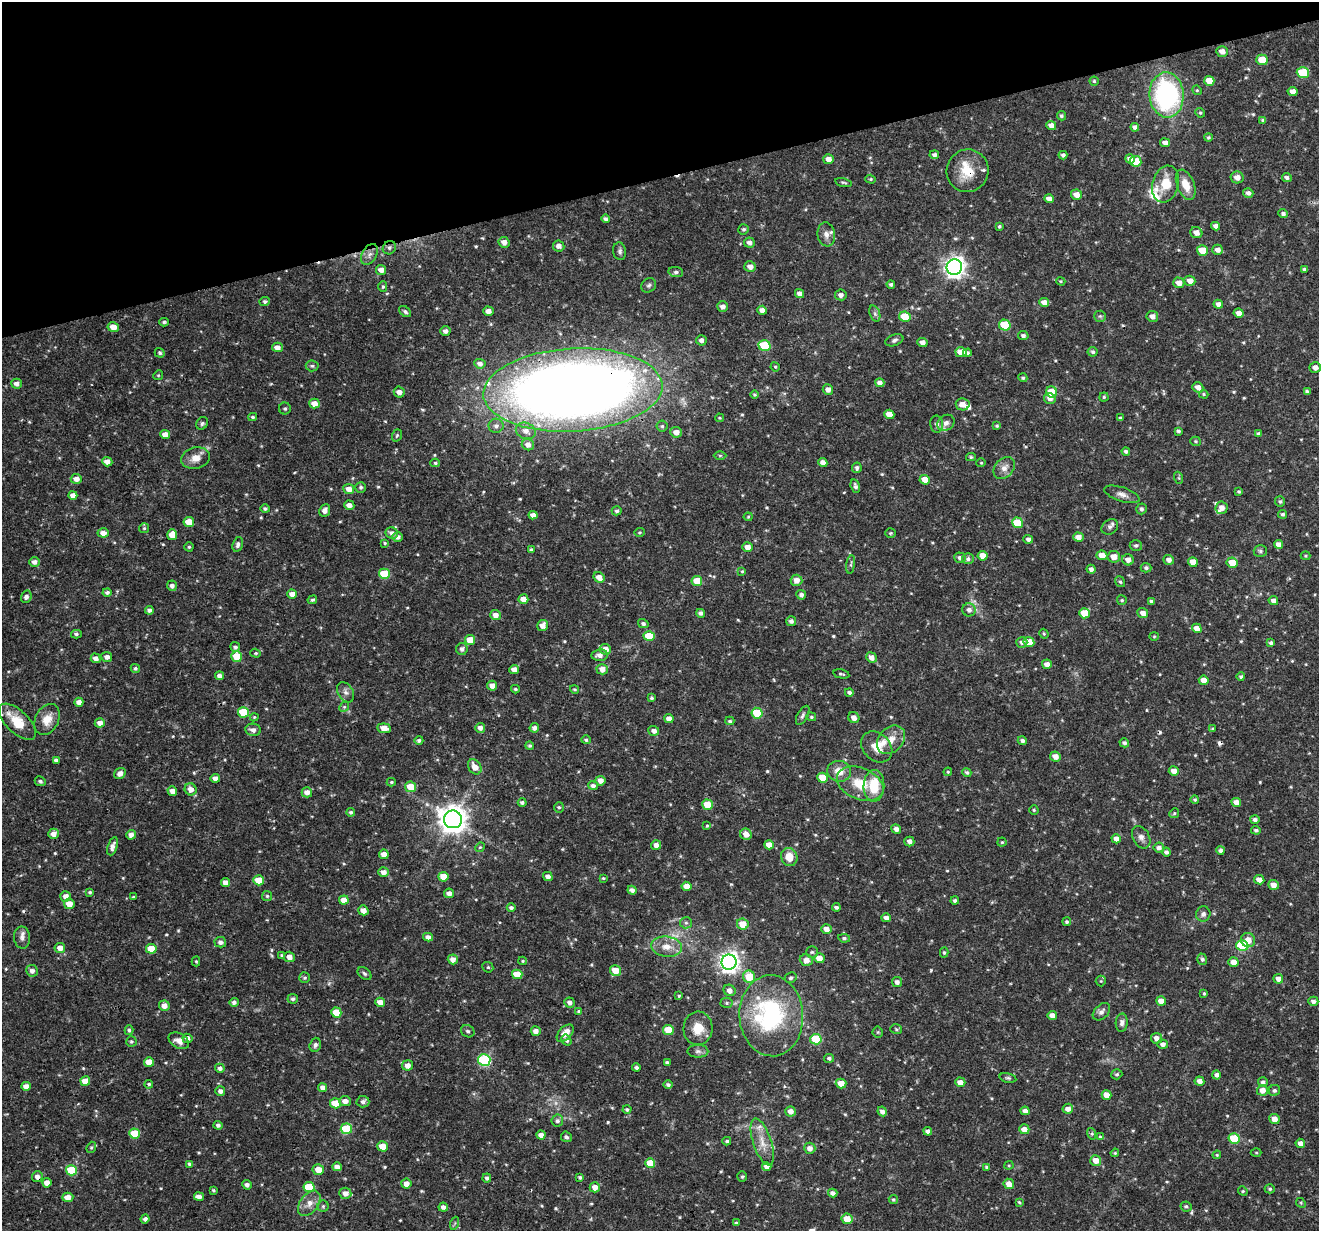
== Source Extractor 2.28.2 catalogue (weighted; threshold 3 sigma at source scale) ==
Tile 3 of 4 x 4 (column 3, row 1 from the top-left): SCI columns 2633-3949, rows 3744-4972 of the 5267 x 5079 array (HDU 1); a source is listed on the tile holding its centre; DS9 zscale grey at full resolution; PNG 1321 x 1233 px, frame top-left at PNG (2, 2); each listed source drawn as its Kron ellipse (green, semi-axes under 4 px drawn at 4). Shown black and unused: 14% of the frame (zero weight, under 3 of 4 exposures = <1% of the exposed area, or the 3 px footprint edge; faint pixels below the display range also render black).
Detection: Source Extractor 2.28.2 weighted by HDU 2 'WHT'; one run over the whole footprint, this tile lists its part. Background 0.0601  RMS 0.003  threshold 0.0137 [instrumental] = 3 sigma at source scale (4.5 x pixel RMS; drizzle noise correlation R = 1.50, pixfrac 1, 0.0396/0.0396 arcsec/px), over >= 5 px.
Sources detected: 589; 2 too faint to see at this stretch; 1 inside a brighter object's white glare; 4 cosmic-ray / hot-pixel residue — neither listed nor drawn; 14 inside a brighter listed object's ellipse — not listed separately; of the other 568, all 500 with FLUX_AUTO >= 0.326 (the completeness limit of this list) listed and drawn (68 fainter detections not listed), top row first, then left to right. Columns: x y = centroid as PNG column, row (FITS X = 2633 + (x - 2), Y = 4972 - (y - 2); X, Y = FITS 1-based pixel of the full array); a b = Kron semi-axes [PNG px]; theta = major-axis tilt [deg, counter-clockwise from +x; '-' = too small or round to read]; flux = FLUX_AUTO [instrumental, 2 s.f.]
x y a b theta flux
1222 51 6 5 - 1.8
1262 60 6 5 - 5.7
1303 73 6 5 - 11
1094 81 4 4 - 0.4
1209 81 5 5 - 3.6
1197 90 5 4 - 0.41
1293 91 5 4 - 1.7
1167 95 23 17 -86 47
1200 113 5 4 - 0.37
1061 116 5 4 - 0.59
1263 120 4 3 - 0.61
1051 125 5 4 - 1.8
1135 127 4 4 - 1.1
1208 137 4 4 - 0.45
1165 143 5 4 - 1.6
934 155 4 4 - 0.95
1063 155 4 4 - 0.9
828 159 5 5 - 1.9
1130 159 5 4 - 1.6
1136 161 6 5 - 7.9
967 171 21 21 - 7.3
1237 177 6 6 - 2
1287 177 5 4 - 0.85
871 179 5 4 - 0.43
843 182 8 3 -12 0.5
1166 184 19 13 74 6.6
1186 185 16 8 -68 4.4
1248 193 5 5 - 1.1
1076 195 5 5 - 2.2
1049 199 5 4 - 1.7
1283 214 5 4 - 0.88
606 219 4 4 - 0.79
999 226 4 3 - 0.43
1216 226 4 4 - 1.3
744 229 5 5 - 0.6
1196 233 6 5 - 1.8
826 234 12 8 -81 1.7
504 242 5 5 - 1.8
749 242 5 5 - 1.4
559 246 6 5 - 1.6
389 248 7 6 - 0.79
1202 250 5 5 - 6.1
1217 250 5 5 - 1.6
620 251 9 6 -81 0.93
369 254 11 7 60 1.5
750 267 6 5 - 1.7
954 267 8 7 - 180
1304 269 4 3 - 0.65
381 270 5 5 - 1.8
676 272 7 5 -8 0.68
1061 281 4 3 - 0.34
1190 281 5 5 - 2.2
1179 283 6 5 - 2.1
891 284 4 3 - 0.65
649 285 8 6 42 0.76
383 287 5 4 - 0.5
800 294 5 4 - 1.5
841 295 6 5 - 1.3
265 301 5 4 - 0.58
1044 303 5 4 - 2.6
1218 304 5 4 - 1.4
722 307 5 5 - 1.3
762 310 4 4 - 1.6
488 311 5 4 - 1.8
405 312 7 4 -39 0.67
875 313 8 5 -70 0.79
1239 313 5 4 - 1.7
1100 316 6 5 - 0.56
1152 316 6 5 - 1.6
905 317 6 5 - 6.3
164 322 5 4 - 0.53
1005 325 6 5 - 13
113 327 6 4 -10 3
445 331 5 5 - 1.3
1023 336 5 4 - 0.83
701 340 5 5 - 0.91
894 340 9 5 20 0.85
922 342 5 4 - 1.6
764 345 6 5 - 15
277 347 5 4 - 2
961 352 6 5 - 4.1
1093 352 5 5 - 0.68
160 353 5 4 - 0.64
967 353 4 4 - 0.78
480 364 6 5 - 1.4
312 366 6 5 - 0.63
775 367 5 4 - 0.36
1315 368 5 5 - 1.6
158 375 5 4 - 0.39
1023 378 5 4 - 0.51
880 383 5 4 - 1.2
17 384 5 5 - 1.5
1198 387 6 5 - 1.8
573 390 89 41 3 490
828 390 5 5 - 1.6
399 392 5 5 - 1.6
1051 392 6 5 - 6.1
1307 392 4 3 - 0.64
1204 394 4 4 - 0.37
754 395 4 4 - 0.42
1104 397 4 4 - 0.43
1050 398 6 5 - 1.5
314 404 5 5 - 2.7
963 404 7 6 - 2.1
285 409 6 6 - 0.58
889 414 5 4 - 3.6
253 417 4 3 - 0.52
719 418 4 3 - 0.35
1120 418 4 3 - 0.54
202 423 7 5 55 0.67
946 423 9 7 39 1.3
937 424 8 6 -85 1
496 426 7 7 - 1
662 426 5 5 - 0.6
997 426 4 4 - 0.43
526 431 10 8 -20 2.2
1178 431 4 3 - 0.59
676 432 6 5 - 2
1258 434 4 4 - 0.81
165 435 5 4 - 2.6
397 435 6 4 72 0.46
1196 441 5 4 - 0.42
528 445 6 5 - 1.9
1126 451 4 3 - 0.78
720 455 6 4 0 0.4
971 457 5 4 - 0.41
196 458 14 10 10 2.9
107 462 5 4 - 1.9
435 463 5 4 - 0.46
823 463 5 4 - 1.6
981 463 4 4 - 0.33
857 468 5 5 - 0.84
1004 468 12 9 46 2.1
1179 478 6 4 -71 0.38
76 479 5 5 - 2
925 480 5 5 - 3.4
855 486 7 4 -75 0.89
361 487 5 5 - 0.68
349 489 5 5 - 2.7
1239 491 3 3 - 0.41
1122 494 18 7 -18 1.9
73 495 4 4 - 1.8
1280 502 5 5 - 0.59
349 505 5 4 - 1.7
1222 508 6 6 - 1.8
265 509 5 4 - 0.59
1141 509 5 5 - 0.6
325 510 6 5 - 1.5
617 511 5 4 - 0.65
1282 514 4 4 - 0.63
533 515 4 4 - 1.6
748 517 4 4 - 0.34
189 522 5 5 - 4.5
1017 523 5 5 - 9.7
1110 527 9 7 36 1
144 528 5 5 - 0.45
639 532 5 4 - 0.42
103 533 5 4 - 2
392 533 6 5 - 1.3
891 533 5 4 - 0.39
172 535 5 5 - 3.8
398 537 5 4 - 1.2
1078 537 5 4 - 1.9
1028 539 5 4 - 0.96
385 543 4 3 - 0.41
238 544 7 5 73 1.1
1278 544 5 4 - 1.8
1136 545 6 5 - 0.7
189 547 4 4 - 0.38
747 547 5 4 - 2
531 550 4 3 - 0.65
1260 551 7 5 -2 0.72
1102 555 5 5 - 3
983 556 5 4 - 2.8
1305 556 5 4 - 0.38
1114 557 6 5 - 2.9
960 558 5 5 - 0.95
968 559 6 5 - 0.74
1128 560 6 5 - 1.8
1169 560 5 5 - 1.2
34 562 5 5 - 1.4
1193 562 5 4 - 3.2
1232 563 5 5 - 4.7
851 564 9 3 81 0.46
1146 568 5 4 - 0.72
1091 569 4 4 - 1.1
742 571 4 4 - 0.35
384 574 5 5 - 11
599 577 6 5 - 2.3
796 580 6 5 - 2.1
697 581 5 5 - 6.3
1120 582 5 4 - 0.55
172 586 5 5 - 1.2
107 592 4 4 - 0.8
292 594 4 4 - 2
801 595 5 5 - 1
26 597 6 5 - 1.1
523 599 5 4 - 2.7
312 600 5 4 - 0.47
1122 600 5 5 - 0.46
1151 601 4 4 - 0.62
1273 601 5 4 - 1.5
149 610 4 4 - 0.9
969 610 7 6 - 1.4
701 613 4 4 - 0.94
1084 613 5 5 - 5.1
1143 613 5 5 - 1.8
495 615 5 5 - 1.9
791 621 5 5 - 0.96
643 624 5 4 - 0.74
543 625 5 5 - 2.3
1197 628 5 4 - 2
76 634 5 4 - 0.57
1044 634 5 4 - 0.37
649 636 5 5 - 6.8
1154 636 4 4 - 0.33
470 640 5 5 - 5.1
1022 642 5 5 - 1.1
1029 642 5 5 - 4
1271 643 4 3 - 0.66
235 647 5 5 - 0.84
462 649 6 6 - 0.94
605 649 6 5 - 2.2
256 653 5 4 - 0.44
600 655 8 5 6 1.6
107 657 5 5 - 1.4
237 657 5 5 - 6.4
871 657 5 5 - 1.8
96 658 5 4 - 1.7
1047 664 5 4 - 1.7
135 668 5 4 - 0.53
514 669 5 4 - 2.1
602 669 5 5 - 2.1
841 674 8 3 -12 0.47
219 676 4 4 - 1.4
1241 677 4 4 - 0.56
1204 680 5 4 - 2.4
492 686 5 5 - 1.8
515 689 4 3 - 0.52
575 689 5 4 - 0.4
346 692 11 7 -59 1.4
849 692 4 4 - 0.73
651 698 3 3 - 0.53
79 702 4 4 - 1.8
344 707 5 4 - 0.43
243 712 5 5 - 10
757 713 6 5 - 11
803 715 10 5 61 0.76
254 717 4 4 - 0.35
811 717 5 4 - 0.41
854 718 6 5 - 1.7
47 719 16 11 63 4.1
669 719 4 4 - 1.9
730 721 4 3 - 0.49
17 722 23 11 -44 7.2
100 723 5 4 - 1.8
384 728 7 5 -6 3.4
480 728 5 5 - 1.4
534 728 5 4 - 1.3
1213 729 4 3 - 0.46
253 730 8 6 -10 1.6
654 731 5 4 - 1.4
419 740 4 4 - 0.67
586 740 5 4 - 0.56
891 740 16 12 46 3.8
1022 741 5 4 - 0.8
1124 743 5 4 - 0.83
530 746 4 4 - 0.49
877 747 17 13 -45 4.5
1055 756 5 5 - 2
56 760 4 4 - 0.99
475 767 8 6 -56 2.8
839 771 12 10 -12 3.5
1174 771 5 4 - 2.1
948 772 4 4 - 0.37
967 772 5 4 - 0.6
120 773 6 5 - 1.7
215 778 4 4 - 1.8
822 778 5 5 - 5.3
40 781 6 4 -25 0.64
600 781 5 5 - 2
391 782 4 4 - 0.38
860 784 24 15 -23 8.1
593 785 5 4 - 1
874 786 16 10 89 8.6
410 787 5 5 - 5.2
191 789 6 6 - 2.4
172 791 5 4 - 1.8
307 792 5 5 - 1.7
1195 800 4 4 - 0.48
522 802 4 4 - 0.6
1236 802 5 4 - 1.9
707 805 5 5 - 5.9
559 807 5 5 - 0.6
1034 810 4 4 - 0.38
351 812 4 4 - 0.59
1174 813 5 4 - 0.43
453 819 9 9 - 380
1255 820 4 4 - 0.97
707 826 4 3 - 0.35
896 829 5 4 - 1.4
1256 830 5 4 - 0.67
54 834 5 5 - 1.8
746 834 6 5 - 2
131 835 5 4 - 1.5
1141 837 12 8 -61 1.6
1116 839 5 4 - 2.1
909 842 5 4 - 1.4
1002 842 4 4 - 0.38
656 845 5 4 - 1.5
769 845 5 4 - 2.7
112 846 9 5 71 1.4
480 847 5 4 - 0.34
1159 848 5 5 - 1.1
1220 850 4 4 - 0.85
1166 852 4 4 - 0.95
384 854 5 5 - 2.3
789 857 9 8 - 4.2
383 872 5 5 - 1.8
548 876 5 4 - 1.4
443 877 5 5 - 4.5
603 878 4 3 - 0.33
259 880 5 5 - 5.7
1259 880 5 4 - 2.1
225 882 4 4 - 2
1273 885 5 4 - 1.9
686 886 5 4 - 2.8
632 890 5 4 - 1.1
90 892 4 3 - 0.5
449 893 5 5 - 1.6
66 896 5 5 - 1.8
267 896 5 5 - 0.54
133 897 3 3 - 0.36
344 900 5 4 - 3.1
955 901 4 3 - 0.76
69 904 5 5 - 3
511 907 4 4 - 0.79
836 907 4 3 - 0.69
363 910 5 4 - 2
1203 914 8 7 - 0.99
886 918 4 4 - 1.3
1067 922 4 4 - 0.51
686 923 6 5 - 0.66
743 924 6 5 - 4.3
826 929 5 5 - 1.9
428 937 5 4 - 1.5
22 938 11 8 -86 1.4
844 938 6 4 -9 0.66
1248 940 7 7 - 2.6
220 942 6 5 - 1.1
1242 946 6 5 - 18
666 947 15 10 -7 3.8
60 948 5 5 - 2.2
151 949 5 5 - 5.8
812 952 6 5 - 0.54
944 953 5 4 - 0.45
282 955 4 4 - 0.49
289 957 5 5 - 1.9
819 958 5 5 - 2.7
453 959 5 5 - 1.8
1202 959 6 5 - 0.69
806 960 7 5 -17 2.6
196 961 5 4 - 0.35
523 961 4 4 - 0.36
729 962 7 7 - 170
1233 962 5 4 - 2.5
488 967 6 5 - 0.49
615 970 6 5 - 4.3
32 971 6 5 - 1.2
364 974 8 5 -40 0.63
517 974 5 5 - 5.4
749 977 6 6 - 6.1
305 978 5 5 - 0.48
791 978 6 5 - 0.63
1278 979 5 4 - 1.8
1101 981 5 5 - 0.35
897 982 5 5 - 1.2
729 990 6 5 - 1.4
1204 993 3 3 - 0.38
679 996 4 3 - 0.36
293 999 5 5 - 0.78
1161 1001 5 4 - 2.3
1313 1001 5 4 - 1.1
234 1002 5 4 - 0.9
380 1002 5 4 - 2.3
570 1002 5 5 - 1.2
726 1003 6 5 - 0.49
164 1006 5 5 - 2
579 1011 4 4 - 0.56
336 1012 5 5 - 6.8
1101 1012 10 7 45 1.3
771 1016 40 32 -87 37
1052 1016 5 4 - 2.4
1122 1023 9 6 87 1.1
698 1028 17 14 86 4.7
896 1029 6 4 -15 0.49
129 1030 5 4 - 0.56
668 1030 5 5 - 7.3
468 1031 7 6 - 0.65
536 1031 5 5 - 1.7
878 1032 5 5 - 0.4
565 1033 10 6 46 3.3
187 1038 5 4 - 1.3
1156 1038 5 5 - 1.6
816 1039 5 5 - 13
567 1040 6 4 -57 0.81
131 1041 5 5 - 0.52
179 1041 11 7 -30 2.1
1162 1044 5 4 - 1.2
315 1045 7 5 71 0.88
698 1051 10 6 0 1
829 1058 5 4 - 0.72
484 1060 6 5 - 33
149 1062 5 4 - 4.2
667 1062 4 3 - 0.51
407 1065 5 5 - 1.9
220 1068 5 4 - 0.97
636 1068 4 3 - 0.71
1117 1074 5 5 - 0.52
1216 1075 4 4 - 1.1
1008 1078 8 4 -13 0.6
85 1081 5 4 - 3.7
1199 1081 5 4 - 1.7
960 1082 5 4 - 2.2
1263 1082 5 5 - 0.94
841 1083 5 5 - 3.8
149 1084 4 4 - 0.48
668 1085 4 4 - 0.83
26 1086 4 4 - 1.8
322 1087 5 4 - 1.5
1262 1090 5 5 - 2.2
1274 1090 6 5 - 0.67
220 1091 5 4 - 1.2
1106 1095 5 4 - 2.8
345 1101 5 5 - 1.8
363 1102 6 6 - 1.1
335 1103 5 5 - 7.2
1068 1109 5 5 - 1.8
627 1110 4 4 - 0.61
790 1111 5 5 - 2
882 1111 5 4 - 1.3
1025 1111 4 4 - 1.6
1274 1119 5 5 - 2.3
557 1121 6 6 - 0.93
218 1125 4 4 - 0.87
346 1129 5 5 - 16
1024 1129 5 5 - 2.6
928 1131 4 4 - 1.3
134 1133 5 5 - 9
1092 1134 6 4 -73 0.45
541 1135 4 4 - 1.9
566 1137 5 5 - 0.85
1100 1137 4 4 - 0.38
1234 1139 5 5 - 11
727 1141 4 4 - 0.5
762 1142 24 9 -71 4.2
1300 1143 5 4 - 1.5
382 1146 5 5 - 5.4
91 1147 6 4 68 0.45
810 1148 6 5 - 1.7
1256 1152 5 3 - 0.33
1115 1153 4 3 - 0.35
1217 1155 4 4 - 0.34
1096 1160 5 5 - 2.6
650 1163 5 5 - 5.6
190 1164 4 4 - 0.99
1009 1165 4 4 - 0.34
337 1167 5 4 - 1.6
767 1167 4 4 - 1.9
987 1167 4 4 - 0.58
71 1170 5 5 - 11
318 1170 5 5 - 3.6
37 1177 5 5 - 1.5
580 1177 4 3 - 0.61
742 1177 5 4 - 0.48
487 1178 4 4 - 0.74
47 1183 4 4 - 2.4
406 1184 5 5 - 2.1
1009 1184 5 5 - 2.1
247 1185 5 4 - 1.1
309 1187 5 5 - 10
595 1187 5 5 - 2.2
1270 1189 5 4 - 0.47
213 1190 3 3 - 0.46
1243 1191 5 4 - 0.38
345 1193 6 5 - 2.2
833 1193 4 4 - 1.1
68 1197 5 4 - 2.3
199 1197 5 4 - 1.7
893 1199 4 4 - 0.42
1019 1202 4 3 - 0.38
309 1203 14 9 52 2.8
1301 1203 5 4 - 0.37
323 1206 5 5 - 0.52
1186 1206 5 5 - 0.53
443 1207 4 4 - 1.1
145 1219 4 4 - 0.84
847 1219 5 5 - 3.7
455 1223 6 4 71 0.49
736 1223 4 3 - 0.57
Overlapping masked pixels (flux is a lower limit): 4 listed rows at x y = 967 171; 389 248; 573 390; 37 1177